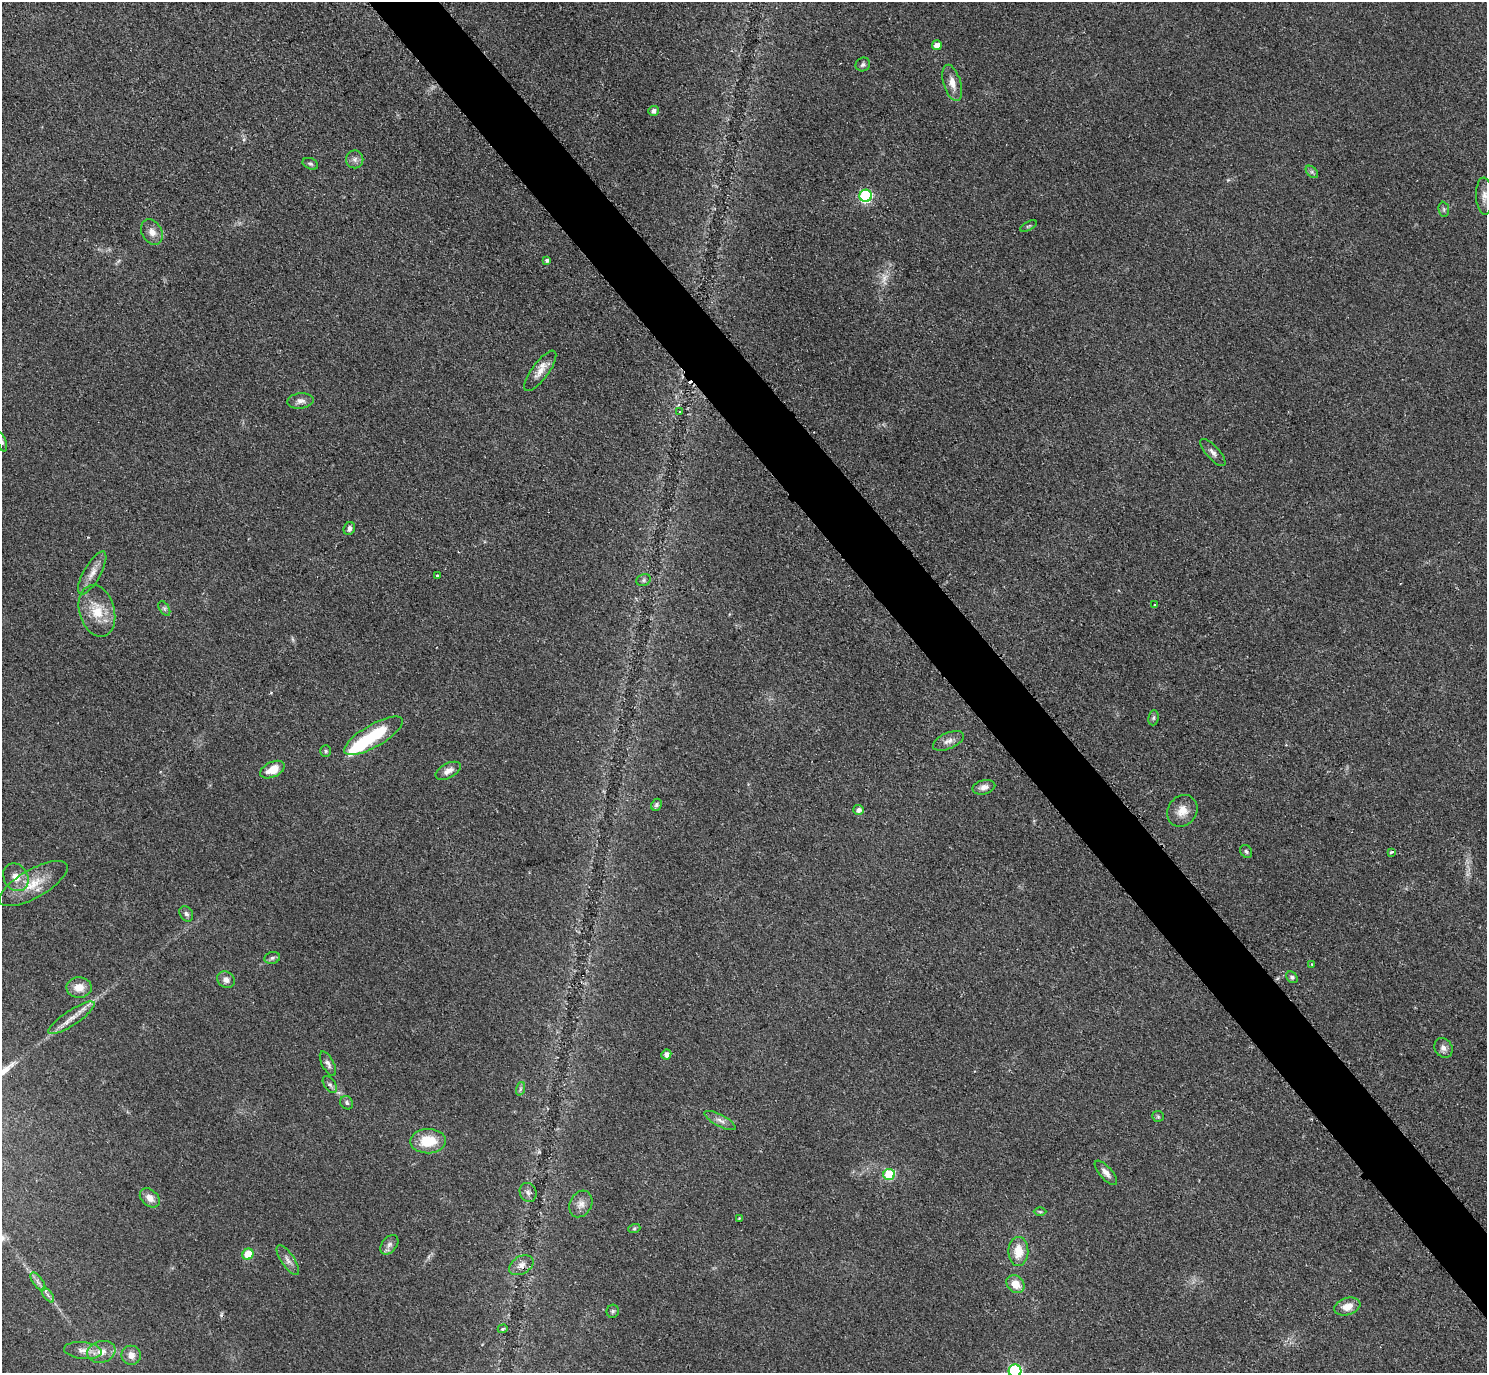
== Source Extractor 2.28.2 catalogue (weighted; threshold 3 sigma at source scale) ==
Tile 6 of 4 x 4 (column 2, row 2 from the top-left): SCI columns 1499-2983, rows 2912-4282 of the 5962 x 5959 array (HDU 1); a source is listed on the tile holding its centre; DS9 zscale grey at full resolution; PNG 1489 x 1375 px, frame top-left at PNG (2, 2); each listed source drawn as its Kron ellipse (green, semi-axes under 4 px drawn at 4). Shown black and unused: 4% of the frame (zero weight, under 2 of 3 exposures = <1% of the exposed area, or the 3 px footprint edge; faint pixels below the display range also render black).
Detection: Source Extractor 2.28.2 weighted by HDU 2 'WHT'; one run over the whole footprint, this tile lists its part. Background 0.0783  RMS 0.0078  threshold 0.0353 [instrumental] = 3 sigma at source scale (4.5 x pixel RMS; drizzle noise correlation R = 1.50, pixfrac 1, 0.05/0.05 arcsec/px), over >= 5 px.
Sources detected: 82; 1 too faint to see at this stretch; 1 inside a brighter object's white glare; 2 cosmic-ray / hot-pixel residue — neither listed nor drawn; the other 78 listed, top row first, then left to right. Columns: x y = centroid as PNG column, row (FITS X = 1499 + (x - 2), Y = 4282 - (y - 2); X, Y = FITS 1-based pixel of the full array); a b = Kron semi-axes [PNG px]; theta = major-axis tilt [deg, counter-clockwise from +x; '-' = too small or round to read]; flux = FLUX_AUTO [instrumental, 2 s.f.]
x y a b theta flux
937 45 5 5 - 6
863 64 7 6 - 2
952 83 19 8 -73 7.7
653 111 5 5 - 3.5
355 159 9 8 - 3.5
310 164 8 5 -23 1.9
1312 172 7 4 -45 1.6
866 196 6 6 - 94
1484 196 18 8 -87 6.1
1444 209 7 5 -83 1.7
1029 226 9 4 26 1.3
152 232 13 10 -60 6.2
547 260 4 3 - 1.9
540 371 24 8 53 8.4
300 401 13 7 7 4.2
680 412 3 3 - 1
2 442 10 4 -72 1.6
1213 452 17 6 -48 3.9
349 529 6 5 - 2.9
92 573 24 8 60 7.6
437 575 3 3 - 1.9
643 580 7 5 22 1.8
1155 605 3 3 - 1.1
164 608 8 5 -59 1.8
97 611 26 17 -74 20
1153 718 8 5 83 1.7
374 736 33 11 30 38
948 741 16 8 23 5.3
326 751 6 5 - 1.3
273 770 13 7 25 13
448 771 14 7 27 5.3
984 787 11 7 14 4.4
656 805 6 5 - 1.7
859 810 5 5 - 3
1182 811 16 14 55 10
1246 851 7 5 -57 1.7
1391 852 4 3 - 3.4
16 877 14 12 -58 8.9
33 884 38 14 29 22
186 914 8 6 -59 2.2
272 958 8 6 16 1.9
1312 964 3 3 - 0.69
1292 977 6 5 - 1.6
226 980 9 8 - 4.6
79 988 12 10 -2 9.2
71 1018 27 7 33 9.3
1443 1048 10 8 -54 4
666 1054 5 5 - 4.1
328 1064 13 6 -62 3.3
330 1085 9 5 -55 2.1
520 1089 7 4 71 1.6
347 1103 7 6 - 1.8
1158 1116 6 5 - 1.3
720 1121 17 5 -28 4.1
428 1141 18 12 2 22
1106 1173 15 6 -48 4.8
889 1174 6 5 - 45
528 1192 10 8 -65 3.3
150 1198 11 8 -43 6.6
581 1204 14 11 62 6
1040 1212 6 4 -1 1.1
739 1218 3 3 - 0.65
634 1229 6 4 19 1.1
389 1245 11 7 52 3.5
1018 1252 14 10 88 14
248 1254 6 5 - 21
288 1260 17 6 -56 4.5
521 1265 13 8 30 5.6
38 1282 10 5 -55 3
1015 1284 10 8 -41 10
48 1295 8 4 -53 2.3
1347 1307 13 8 19 9.3
613 1311 7 6 - 1.5
503 1329 5 4 - 1.3
83 1350 19 8 -6 6.8
101 1352 14 10 16 8.6
131 1355 10 9 - 6
1015 1371 6 6 - 110
Isophote crosses this tile's border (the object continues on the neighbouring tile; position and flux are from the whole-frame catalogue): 2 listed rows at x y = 2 442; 1015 1371